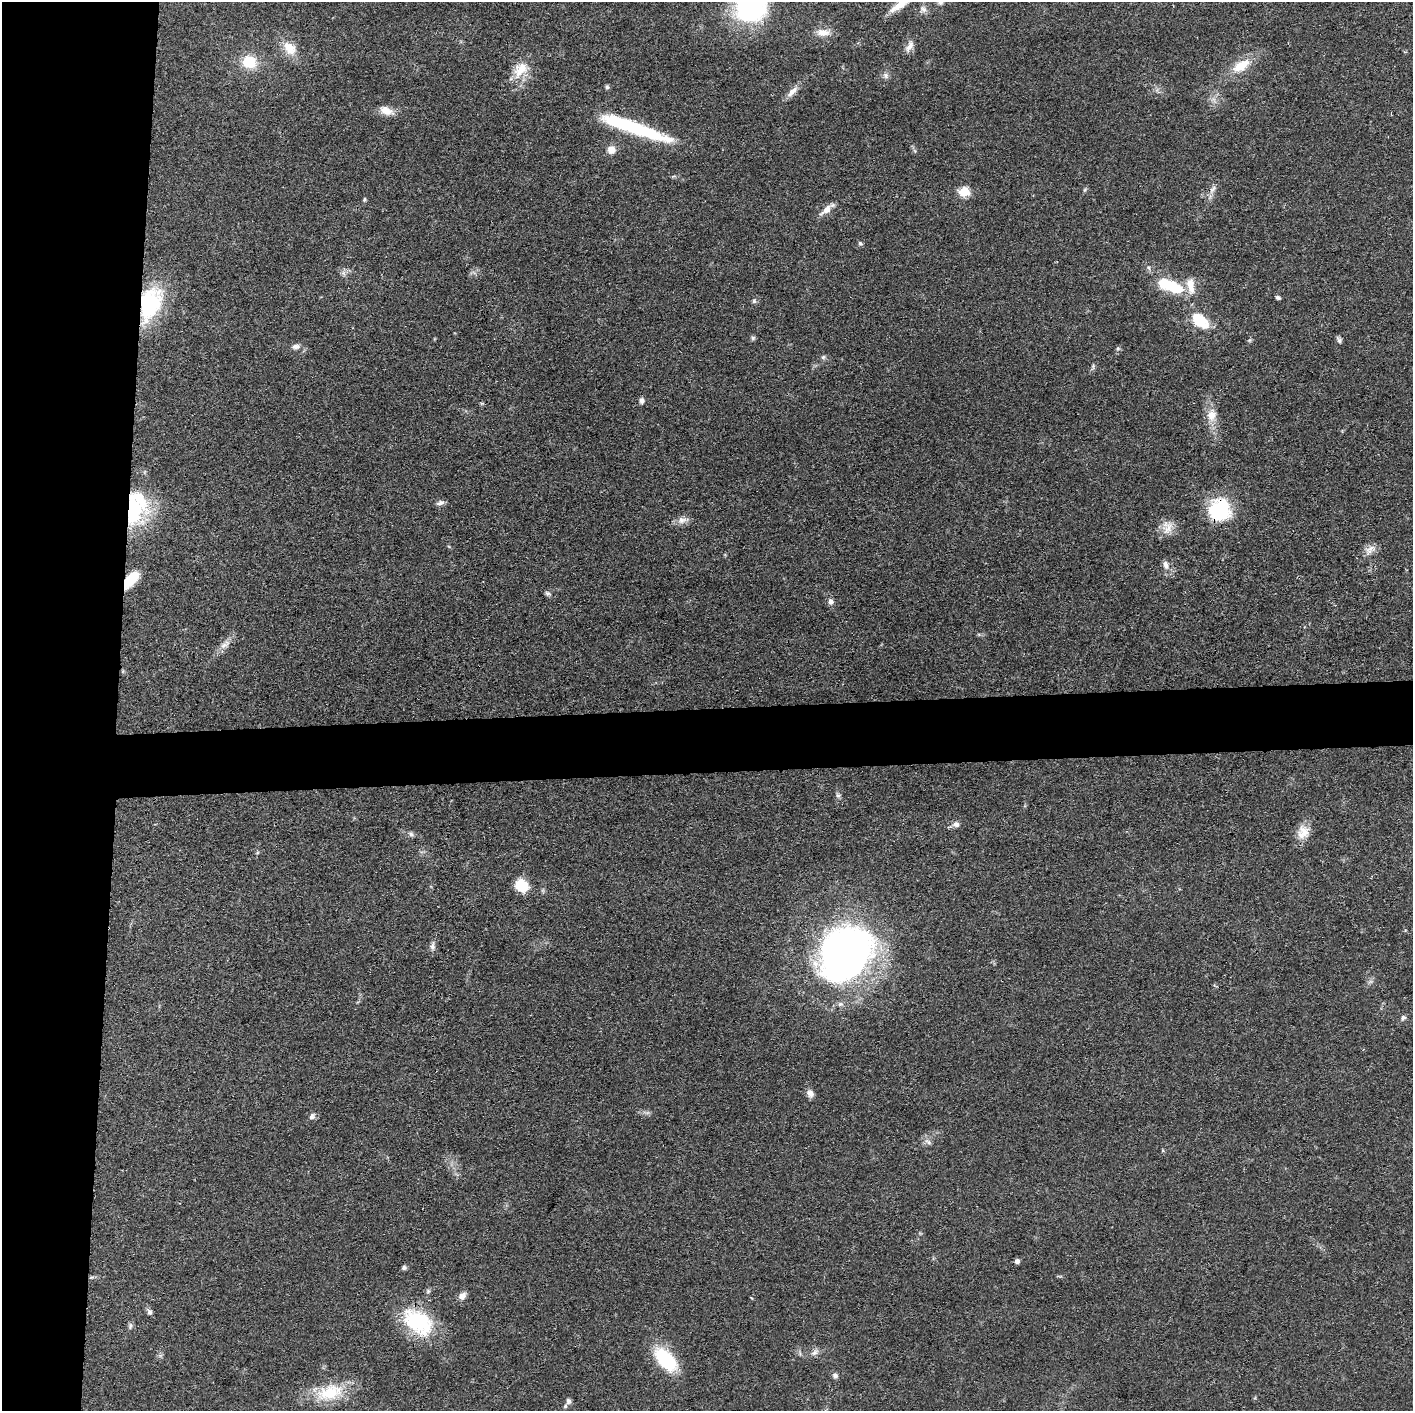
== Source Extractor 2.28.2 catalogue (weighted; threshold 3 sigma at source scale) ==
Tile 4 of 3 x 3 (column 1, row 2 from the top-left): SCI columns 3-1413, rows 1426-2834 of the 4237 x 4258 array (HDU 1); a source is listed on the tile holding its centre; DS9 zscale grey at full resolution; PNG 1415 x 1413 px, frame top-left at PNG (2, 2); no overlay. Shown black and unused: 12% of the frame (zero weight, under 3 of 4 exposures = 1% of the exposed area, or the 3 px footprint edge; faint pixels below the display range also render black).
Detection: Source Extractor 2.28.2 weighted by HDU 2 'WHT'; one run over the whole footprint, this tile lists its part. Background 0.0573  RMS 0.0053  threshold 0.024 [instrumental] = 3 sigma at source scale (4.5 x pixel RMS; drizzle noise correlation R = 1.50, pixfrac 1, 0.05/0.05 arcsec/px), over >= 5 px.
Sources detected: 74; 2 inside a brighter object's white glare — not listed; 3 inside a brighter listed object's ellipse — not listed separately; the other 69 listed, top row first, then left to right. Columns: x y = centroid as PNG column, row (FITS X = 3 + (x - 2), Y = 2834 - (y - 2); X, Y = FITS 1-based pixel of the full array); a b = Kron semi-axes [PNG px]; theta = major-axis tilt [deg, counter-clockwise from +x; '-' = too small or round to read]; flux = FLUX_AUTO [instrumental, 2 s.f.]
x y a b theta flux
750 4 48 41 83 85
900 5 30 8 32 8
923 9 10 9 - 2.7
823 32 20 10 0 5.5
909 46 17 8 62 3.5
290 48 21 15 -47 9.7
249 62 15 13 -12 16
1241 65 25 12 32 13
521 69 24 15 51 11
886 76 9 6 -76 1.7
607 87 6 5 - 1
792 92 19 7 45 4.2
386 111 20 10 -22 5.6
634 128 80 12 -19 52
611 150 10 9 - 4.5
1212 189 14 6 54 2.6
1085 190 6 5 - 0.85
964 192 6 5 - 28
364 199 6 4 86 0.77
826 210 16 8 42 4.9
860 243 6 5 - 0.97
1149 268 6 4 -71 0.97
343 273 7 6 - 1.6
1174 287 23 12 -32 20
1278 297 5 4 - 1.2
754 301 6 6 - 1
150 304 39 22 71 49
1200 321 22 13 -39 17
753 338 6 6 - 0.99
1339 340 8 6 -89 1.4
296 347 10 7 12 2.5
1118 348 7 5 -69 0.97
823 357 6 5 - 1
1093 366 8 5 76 0.99
642 400 8 6 -80 1.7
1212 415 19 13 82 7.6
440 503 11 6 18 1.9
133 509 31 24 -73 40
1220 510 27 26 - 31
682 520 13 9 8 3.5
1167 527 19 15 79 6.3
1371 549 12 6 53 3.2
1166 565 11 7 -68 3.2
130 580 21 10 50 14
548 593 9 5 -17 1.3
831 602 7 6 - 2.4
224 645 14 8 32 3.7
838 795 7 7 - 1.4
956 824 8 7 - 2.5
1303 832 20 15 65 7.9
411 834 8 6 -37 1.5
522 886 12 10 -35 16
432 946 10 6 89 2
846 953 51 41 50 300
1403 1018 8 6 31 1.6
810 1093 11 8 -55 2.8
312 1116 8 7 - 2.1
928 1142 12 6 -34 2
1017 1261 5 5 - 2
404 1268 6 5 - 1.4
462 1296 10 8 39 3
150 1312 8 6 -67 1.6
418 1322 41 26 -37 40
130 1326 9 5 81 1.3
815 1352 12 7 43 2.5
666 1360 27 14 -46 36
835 1376 8 7 - 1.7
329 1392 38 20 15 23
568 1401 7 6 - 1.7
Overlapping masked pixels (flux is a lower limit): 5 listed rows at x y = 150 304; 133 509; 1220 510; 130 580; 418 1322
Isophote crosses this tile's border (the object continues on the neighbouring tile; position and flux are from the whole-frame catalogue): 2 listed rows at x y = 750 4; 900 5